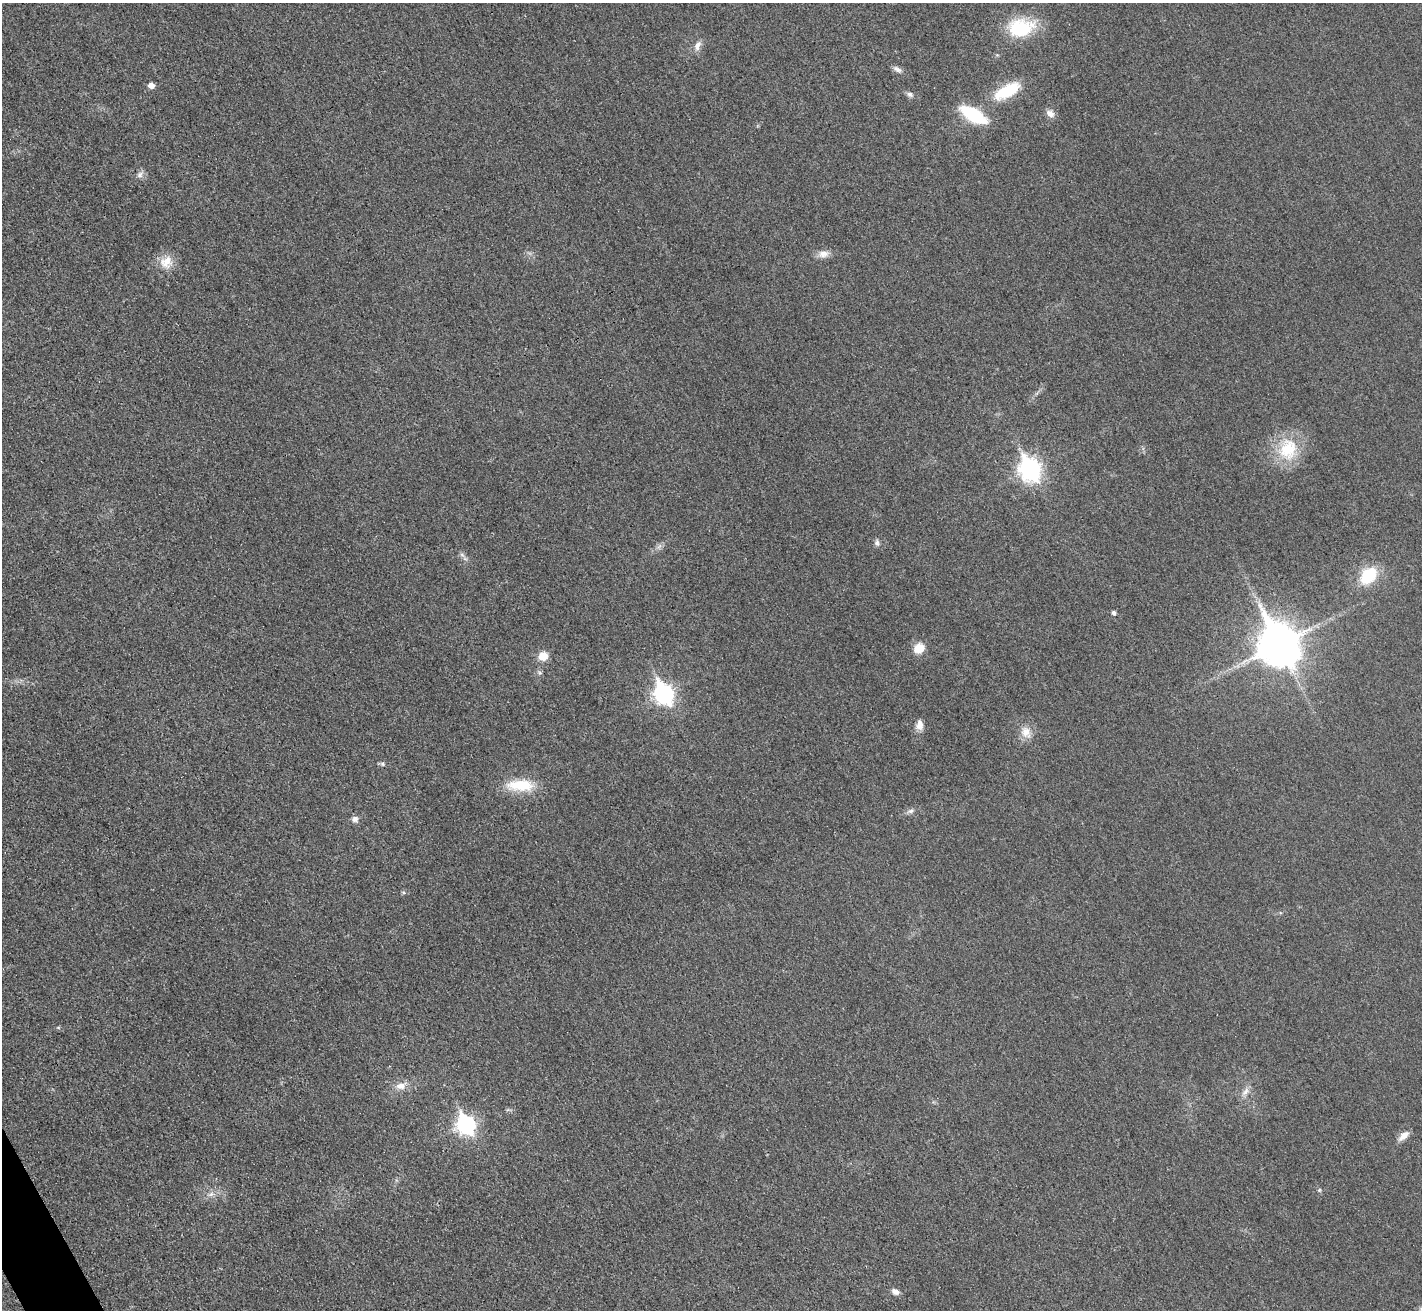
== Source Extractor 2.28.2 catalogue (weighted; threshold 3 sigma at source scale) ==
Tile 7 of 4 x 4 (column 3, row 2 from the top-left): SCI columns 2859-4278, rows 2787-4094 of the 5720 x 5713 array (HDU 1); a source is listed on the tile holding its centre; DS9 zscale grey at full resolution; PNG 1424 x 1312 px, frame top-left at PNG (2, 3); no overlay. Shown black and unused: <1% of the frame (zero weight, under 3 of 4 exposures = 2% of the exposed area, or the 3 px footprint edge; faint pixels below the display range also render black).
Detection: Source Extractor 2.28.2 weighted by HDU 2 'WHT'; one run over the whole footprint, this tile lists its part. Background 0.0237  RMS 0.0059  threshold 0.0264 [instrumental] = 3 sigma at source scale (4.5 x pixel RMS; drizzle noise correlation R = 1.50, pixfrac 1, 0.05/0.05 arcsec/px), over >= 5 px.
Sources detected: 35; all 35 listed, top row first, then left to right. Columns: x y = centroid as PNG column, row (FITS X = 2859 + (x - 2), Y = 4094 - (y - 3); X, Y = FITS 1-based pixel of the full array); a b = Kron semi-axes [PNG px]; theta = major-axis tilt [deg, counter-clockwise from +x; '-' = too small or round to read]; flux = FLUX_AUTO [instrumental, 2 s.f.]
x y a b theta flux
1021 28 31 20 7 34
697 46 15 8 70 3.9
897 69 13 7 -30 2.6
151 85 5 5 - 4.2
1007 91 31 13 28 25
910 94 10 6 -22 2
1050 113 12 8 -44 3.6
973 115 30 13 -31 29
140 174 12 7 48 2.6
823 254 14 10 10 4.6
166 262 19 17 34 9.4
1288 449 32 27 81 27
1030 469 10 8 -64 310
877 543 10 6 -73 1.9
659 546 10 4 58 1.8
462 555 8 5 -45 1.7
1368 576 19 12 49 27
1114 613 5 4 - 1.7
1279 644 15 12 -63 2000
919 648 13 11 28 8.2
543 656 10 9 - 8.1
664 693 10 8 -63 220
919 725 14 9 87 4.1
1026 732 18 13 -66 7.1
383 764 7 6 - 1.3
520 785 34 14 0 21
910 811 11 6 18 2.2
355 819 8 8 - 2.7
401 1086 16 10 14 5.7
1245 1091 14 6 54 3.4
466 1124 9 8 - 190
1403 1136 15 8 40 4.5
1319 1190 5 5 - 0.86
211 1194 9 5 31 2.2
895 1292 11 7 -28 2.8